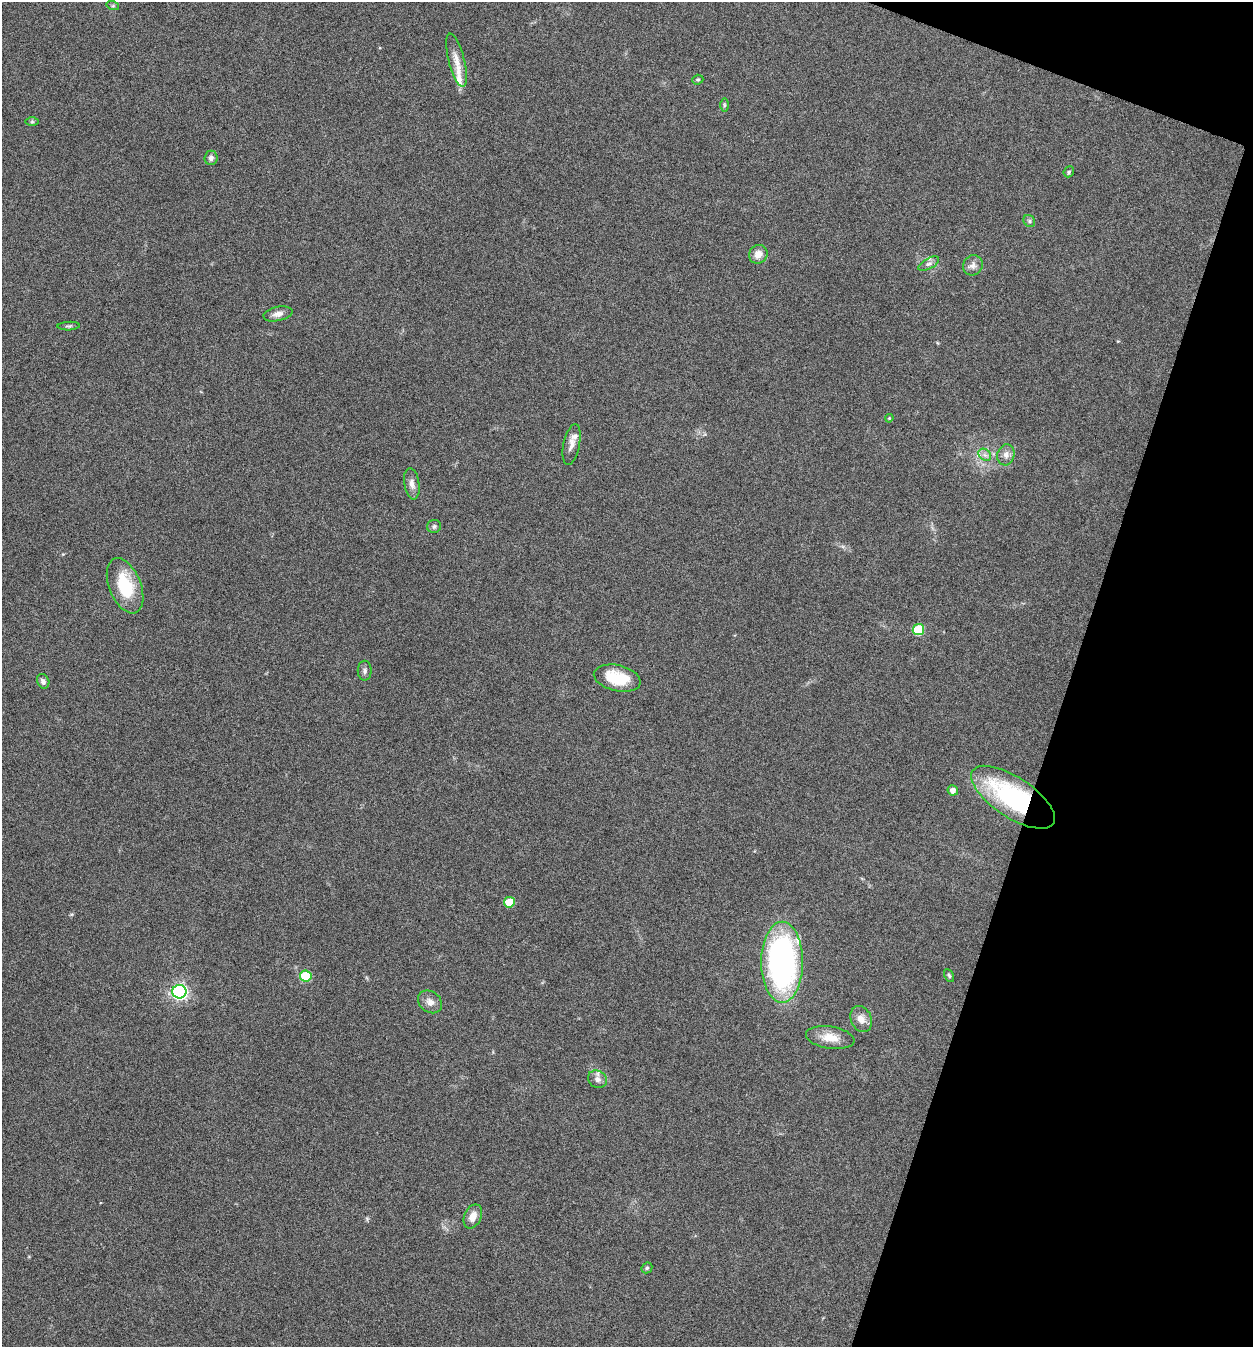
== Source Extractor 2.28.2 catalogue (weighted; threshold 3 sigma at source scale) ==
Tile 8 of 4 x 4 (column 4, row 2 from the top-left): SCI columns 4019-5269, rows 2694-4038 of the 5405 x 5390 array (HDU 1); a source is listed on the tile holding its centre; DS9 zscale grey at full resolution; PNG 1255 x 1349 px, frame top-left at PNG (2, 2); each listed source drawn as its Kron ellipse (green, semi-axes under 4 px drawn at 4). Shown black and unused: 16% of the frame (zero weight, under 5 of 9 exposures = <1% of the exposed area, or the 3 px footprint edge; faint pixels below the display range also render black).
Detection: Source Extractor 2.28.2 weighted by HDU 2 'WHT'; one run over the whole footprint, this tile lists its part. Background 0.261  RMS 0.0066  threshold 0.0271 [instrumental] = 3 sigma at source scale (4.09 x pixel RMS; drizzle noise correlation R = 1.36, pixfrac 0.8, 0.05/0.05 arcsec/px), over >= 5 px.
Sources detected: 40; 3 inside a brighter listed object's ellipse — not listed separately; the other 37 listed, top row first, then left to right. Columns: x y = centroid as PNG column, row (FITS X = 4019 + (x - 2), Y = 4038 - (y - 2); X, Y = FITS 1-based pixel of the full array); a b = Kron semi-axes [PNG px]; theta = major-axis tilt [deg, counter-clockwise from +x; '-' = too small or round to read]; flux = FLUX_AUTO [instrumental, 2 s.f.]
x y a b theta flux
113 6 6 4 -18 0.97
457 60 27 8 -76 7.6
698 80 5 4 - 0.87
724 105 6 4 90 1.1
32 122 7 4 0 0.91
211 158 7 6 - 2.3
1069 172 6 5 - 0.97
1029 221 6 5 - 1.2
758 254 10 9 - 5.7
929 264 11 5 29 2
973 265 10 9 - 3.3
278 314 15 7 12 3.6
69 326 11 3 3 1.1
889 418 4 3 - 0.59
572 445 20 8 78 4.7
985 455 7 5 -43 2
1006 455 10 8 75 3.6
412 484 16 7 -81 3.8
434 526 7 6 - 1.6
125 586 29 16 -68 28
918 630 6 5 - 27
365 671 10 7 -88 1.9
617 678 24 13 -13 22
43 681 7 6 - 2.2
953 790 5 5 - 3.6
1013 797 48 20 -33 86
509 902 5 5 - 18
782 962 40 21 90 170
306 976 6 5 - 28
949 976 7 4 -63 1.1
179 992 7 7 - 190
430 1002 13 10 -38 4.2
861 1019 13 10 -66 5.3
830 1038 24 11 -8 9.2
597 1079 10 8 -33 3.3
473 1216 13 8 64 6
647 1268 6 5 - 0.96
Overlapping masked pixels (flux is a lower limit): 1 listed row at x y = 1013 797